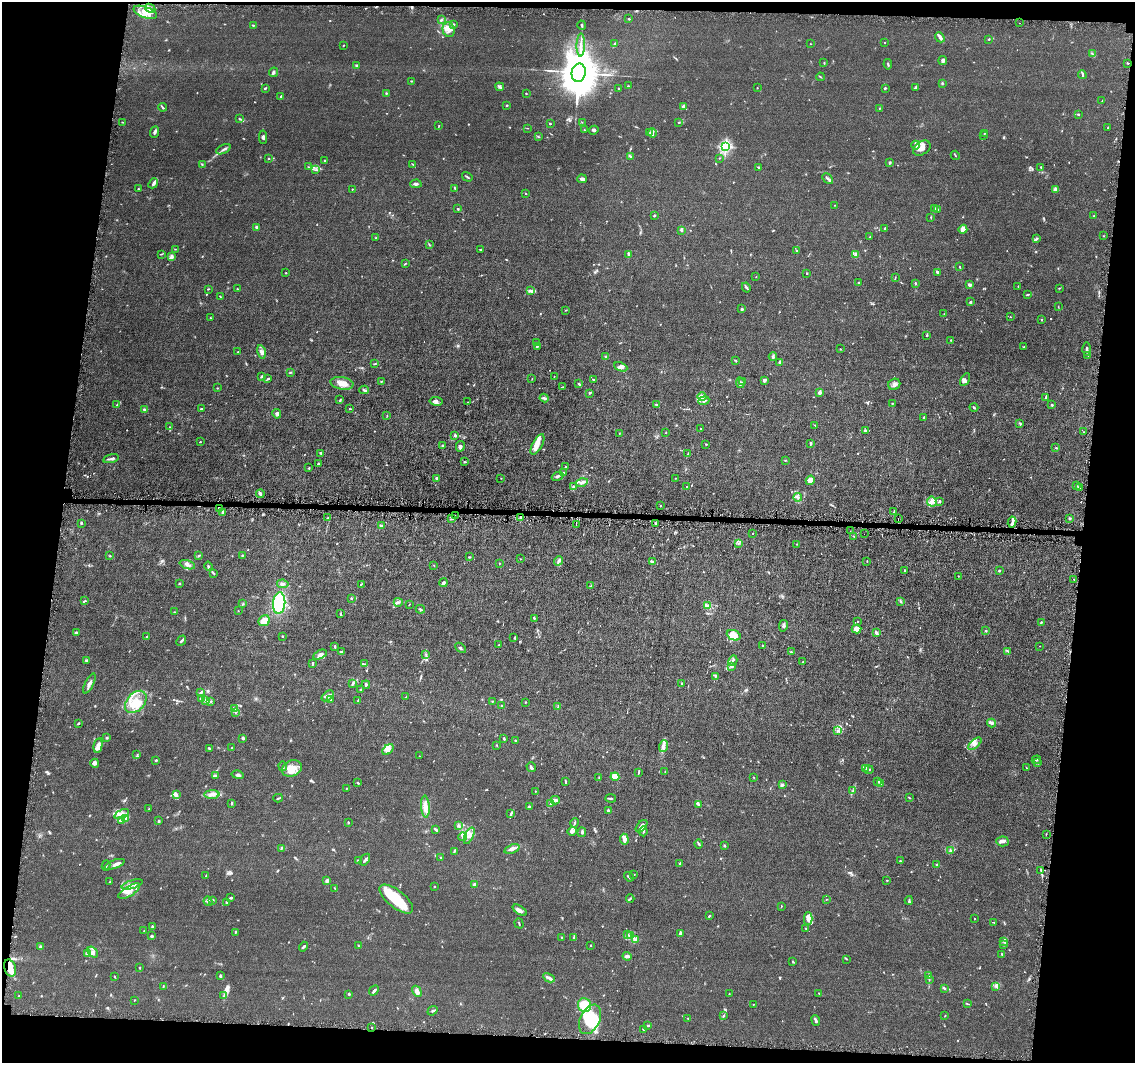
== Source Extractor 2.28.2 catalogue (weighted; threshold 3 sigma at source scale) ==
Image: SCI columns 2-4532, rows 107-4348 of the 4532 x 4563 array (HDU 1 of 3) = the unmasked area's bounding box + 8 px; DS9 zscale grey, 4 x 4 block average (1 PNG px = mean of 4 x 4 image px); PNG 1137 x 1065 px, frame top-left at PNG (2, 2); each listed source drawn as its Kron ellipse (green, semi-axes under 4 px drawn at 4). Shown black and unused: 14% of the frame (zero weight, under 4 of 8 exposures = <1% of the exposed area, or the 3 px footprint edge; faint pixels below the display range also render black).
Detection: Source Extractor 2.28.2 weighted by HDU 2 'WHT'. Background 0.0155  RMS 0.0022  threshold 0.00912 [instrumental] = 3 sigma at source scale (4.09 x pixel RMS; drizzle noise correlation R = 1.36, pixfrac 0.8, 0.05/0.05 arcsec/px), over >= 5 px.
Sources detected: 788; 1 too faint to see at this stretch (4 x 4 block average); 4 inside a brighter object's white glare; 2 cosmic-ray / hot-pixel residue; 2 long thin detections or spike segments (spike, bleed or trail) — neither listed nor drawn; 25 coinciding with a brighter row at this scale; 62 inside a brighter listed object's ellipse — not listed separately; of the other 692, all 500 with FLUX_AUTO >= 0.515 (the completeness limit of this list) listed and drawn (192 fainter detections not listed), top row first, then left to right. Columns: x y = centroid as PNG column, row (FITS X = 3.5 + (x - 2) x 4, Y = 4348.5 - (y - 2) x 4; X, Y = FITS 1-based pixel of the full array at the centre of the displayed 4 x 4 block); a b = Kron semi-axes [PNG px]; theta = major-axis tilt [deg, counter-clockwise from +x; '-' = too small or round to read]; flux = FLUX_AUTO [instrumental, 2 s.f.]
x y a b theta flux
150 8 5 3 - 3.3
145 12 12 5 -19 14
629 19 3 2 - 0.94
441 20 3 3 - 1.6
1019 23 2 2 - 1
454 24 3 2 - 0.96
253 25 2 2 - 0.54
582 25 5 2 - 2.1
449 30 7 6 - 7.6
940 37 5 3 - 3.8
989 39 2 2 - 1
884 43 2 2 - 0.63
615 44 4 3 - 1.8
811 44 2 2 - 0.54
581 45 11 2 89 5.6
343 46 2 2 - 0.58
1092 54 4 2 - 2.5
943 60 4 3 - 3.2
824 63 2 2 - 0.66
1128 63 2 2 - 0.75
888 64 5 2 - 1.6
357 66 4 3 - 1.6
273 72 5 3 - 1.8
579 73 9 7 79 5900
1082 75 4 2 - 1.5
820 77 4 2 - 0.7
411 81 2 2 - 0.77
942 83 3 2 - 1.1
628 86 3 2 - 0.61
500 87 4 2 - 2
916 87 4 3 - 1.6
265 88 3 2 - 1.2
618 88 2 2 - 0.67
757 88 2 2 - 0.61
885 88 3 2 - 1.5
386 93 2 2 - 0.92
526 94 2 2 - 1
281 96 3 2 - 1.4
1102 101 3 2 - 0.77
507 105 2 2 - 0.96
684 106 4 3 - 1.9
163 107 4 2 - 1.4
879 109 3 2 - 0.64
1078 114 3 2 - 1.2
240 119 4 2 - 1.2
123 122 3 2 - 0.88
582 122 2 2 - 0.59
679 123 2 2 - 0.83
550 124 2 2 - 1.2
439 126 2 2 - 0.57
527 128 2 2 - 0.56
1108 128 3 2 - 0.94
584 130 3 2 - 0.91
594 130 5 3 - 2.1
155 132 6 2 69 3
650 133 2 2 - 0.61
652 133 4 2 - 2
985 133 2 2 - 0.76
984 135 2 2 - 0.9
263 137 6 3 87 2.8
539 137 3 2 - 1
916 145 4 3 - 2.6
725 147 3 3 - 120
922 148 9 6 33 11
223 149 8 3 27 3.1
955 155 5 2 - 1
630 156 4 2 - 1.5
269 158 2 2 - 0.98
719 158 2 2 - 0.76
325 161 3 2 - 0.96
890 163 4 2 - 1.2
202 164 2 2 - 0.69
413 164 3 2 - 0.89
309 167 4 2 - 1.1
759 167 3 2 - 1.5
1041 167 2 2 - 1.2
316 170 4 2 - 0.81
467 177 5 2 - 1.7
582 179 5 2 - 3.9
828 179 6 2 -48 2.2
153 183 5 3 - 2.8
416 184 6 3 1 2.8
455 188 3 2 - 1.3
139 189 2 2 - 0.63
352 189 2 2 - 0.64
1055 190 4 2 - 4.1
525 194 2 2 - 0.68
834 205 2 2 - 0.53
935 208 3 2 - 0.8
457 209 2 2 - 1.2
938 209 2 2 - 1.2
654 216 2 2 - 2.1
1094 216 3 2 - 0.61
931 217 3 2 - 0.69
256 227 3 2 - 2.5
885 228 2 2 - 2
963 229 4 3 - 11
681 230 3 2 - 2
1103 236 2 2 - 0.62
870 237 2 2 - 0.69
376 238 2 2 - 0.54
1037 239 3 2 - 1.4
429 245 3 2 - 0.93
175 249 2 2 - 0.62
480 249 3 2 - 0.86
797 251 3 2 - 1.4
161 254 4 2 - 0.95
629 254 4 4 - 2.9
855 254 3 2 - 1.9
172 256 4 2 - 1.9
405 264 4 2 - 0.86
960 266 3 2 - 0.68
938 272 3 3 - 3
286 273 2 2 - 0.69
807 273 2 2 - 1.2
756 277 2 2 - 0.53
895 278 3 2 - 0.98
858 282 3 2 - 0.78
915 283 2 2 - 2.2
970 285 4 3 - 2.9
1018 286 3 2 - 0.66
746 287 5 2 - 2
1059 288 3 2 - 0.69
208 289 2 2 - 0.87
237 289 3 2 - 0.86
531 291 4 3 - 2.5
1027 294 3 2 - 1.2
220 296 2 2 - 0.63
970 302 2 2 - 2.4
1058 307 2 2 - 0.62
741 309 4 3 - 1.8
566 310 3 2 - 0.63
944 314 2 2 - 0.59
1010 317 3 2 - 0.72
210 318 3 2 - 0.71
1041 319 2 2 - 0.9
927 335 2 2 - 1.6
951 340 2 2 - 0.84
536 342 2 2 - 0.66
537 346 2 2 - 0.81
1024 346 2 2 - 0.57
840 349 2 2 - 0.64
1087 349 6 2 -88 3.5
238 352 2 2 - 0.84
261 352 7 4 -77 4.1
1088 355 2 2 - 0.72
606 356 2 2 - 1.6
773 357 4 2 - 2.7
736 361 3 2 - 0.94
780 363 3 3 - 2.5
375 364 4 2 - 1.1
621 367 7 4 -22 3.7
290 372 3 2 - 1.2
554 376 2 2 - 0.52
261 377 4 2 - 1.4
268 379 3 2 - 1.3
532 379 2 2 - 0.55
593 380 2 2 - 1.3
965 380 7 3 60 3.1
381 381 3 2 - 0.89
765 381 4 2 - 2.3
743 382 3 2 - 1.3
342 383 11 6 -8 11
740 383 5 3 - 2.8
579 384 3 2 - 2
894 384 6 5 - 4.5
563 387 2 2 - 0.52
217 388 2 2 - 0.53
364 390 4 2 - 2
589 393 2 2 - 0.94
819 393 3 3 - 4.1
702 397 4 3 - 3.1
544 398 4 3 - 3.1
1046 398 4 2 - 3.5
340 400 3 2 - 0.98
436 401 6 4 -9 3.8
704 401 5 3 - 3.9
467 402 2 2 - 0.53
892 403 2 2 - 1.3
117 405 3 2 - 0.98
656 405 3 2 - 1.8
1052 405 4 2 - 0.91
974 408 4 2 - 1.8
201 409 3 2 - 1
350 409 3 2 - 0.79
144 410 3 3 - 1.6
277 414 5 3 - 2.6
387 416 2 2 - 0.62
924 417 2 2 - 7.9
1020 424 4 2 - 1.3
815 425 3 2 - 0.65
169 427 2 2 - 0.59
701 429 2 2 - 1.2
865 430 3 2 - 1.5
666 432 2 2 - 0.59
1083 432 2 2 - 0.52
619 433 2 2 - 0.56
455 435 3 3 - 1.8
200 442 2 2 - 0.74
811 443 3 2 - 2.3
537 444 11 5 63 9.8
706 444 2 2 - 1.3
443 446 2 2 - 5.3
460 446 5 3 - 2.7
1056 448 2 2 - 1.9
321 453 2 2 - 2.8
688 454 2 2 - 0.55
111 459 8 2 13 2.9
785 460 2 2 - 0.91
465 462 4 2 - 1.3
318 464 3 2 - 0.96
565 467 2 2 - 0.55
309 468 2 2 - 0.98
563 472 2 2 - 0.66
558 476 6 3 29 2.6
437 478 2 2 - 5
501 478 2 2 - 0.56
675 478 2 2 - 0.51
810 480 5 3 - 3.4
582 482 6 3 12 4.4
1076 486 2 2 - 0.63
573 487 3 3 - 2.2
687 487 2 2 - 1.5
1079 487 3 2 - 1.6
260 494 4 3 - 3.6
798 497 4 2 - 2.1
940 501 3 2 - 1.3
932 502 5 5 - 5.5
660 505 2 2 - 0.61
219 508 3 2 - 1.9
222 512 3 3 - 2.6
894 512 3 2 - 0.92
455 516 2 2 - 0.58
327 518 3 2 - 0.84
521 518 2 2 - 13
1069 518 2 2 - 5
452 519 3 2 - 0.87
898 519 3 2 - 1
1012 522 5 2 - 3.7
81 523 3 2 - 1.2
576 524 3 2 - 1.1
655 524 3 2 - 1.3
381 526 4 2 - 2.5
850 531 2 2 - 0.73
753 534 2 2 - 1
864 534 2 2 - 0.86
854 536 2 2 - 0.72
738 544 3 2 - 0.67
796 544 2 2 - 0.85
242 555 2 2 - 1
110 556 3 2 - 0.76
199 556 4 2 - 0.97
469 557 3 2 - 1.2
520 559 2 2 - 0.55
558 561 5 3 - 2.6
867 561 3 2 - 0.58
652 562 3 2 - 2
499 563 2 2 - 0.54
187 565 8 3 -18 3.5
208 566 4 2 - 1.6
434 566 2 2 - 0.76
904 570 3 2 - 0.97
999 571 2 2 - 5.6
214 573 4 2 - 0.9
958 576 2 2 - 0.59
1074 579 2 2 - 0.65
443 583 4 3 - 2.7
179 584 2 2 - 1.1
283 584 6 3 -8 2.9
361 584 2 2 - 0.68
591 586 3 2 - 0.89
351 598 2 2 - 1.3
85 601 3 2 - 0.95
900 601 4 2 - 1.6
398 602 4 2 - 1.8
279 603 11 6 83 80
243 604 3 2 - 1.1
409 605 2 2 - 0.61
708 606 3 2 - 1.8
420 609 5 2 - 1.6
238 611 2 2 - 0.52
174 612 2 2 - 0.65
341 614 4 2 - 0.99
534 618 3 2 - 1.7
264 621 6 5 - 13
858 621 2 2 - 0.69
1041 622 3 2 - 1
783 626 6 2 78 2.7
856 629 5 4 - 10
986 631 2 2 - 1.5
76 632 4 2 - 1.8
876 633 4 2 - 4.4
734 635 7 5 -22 13
282 636 2 2 - 1.1
147 637 2 2 - 1.9
514 638 3 2 - 0.77
181 641 5 2 - 1.9
499 645 2 2 - 0.56
763 646 3 2 - 1.8
1040 646 2 2 - 0.79
335 647 3 2 - 1.3
460 648 6 2 -45 2.3
1008 651 4 2 - 1.6
341 652 3 2 - 1.8
791 652 3 2 - 0.9
320 655 7 4 27 4.4
426 655 3 2 - 1.1
86 660 4 2 - 1.5
733 661 5 2 - 2.9
803 662 2 2 - 0.92
313 663 4 2 - 1.5
364 664 3 3 - 1.8
731 667 3 2 - 1.3
716 676 3 2 - 1.5
89 683 11 3 63 5.1
352 684 4 3 - 1.6
682 684 3 2 - 0.96
366 685 4 2 - 2.2
360 689 2 2 - 1
200 693 4 2 - 1.5
328 696 7 3 39 3.4
406 697 2 2 - 0.59
202 698 3 2 - 1.5
331 700 2 2 - 0.59
358 700 3 2 - 0.67
205 701 4 2 - 2.1
211 701 3 2 - 0.88
492 701 3 2 - 0.83
136 702 13 8 49 22
525 702 2 2 - 0.82
502 706 4 2 - 1.1
558 707 2 2 - 0.59
235 709 2 2 - 0.94
235 712 4 2 - 1.5
78 723 2 2 - 1.4
992 723 4 3 - 2.7
837 730 3 2 - 1.5
107 738 2 2 - 1.4
243 738 2 2 - 3.2
504 739 3 2 - 1.8
515 740 2 2 - 1.3
975 744 8 3 41 4.4
98 745 7 4 78 5.3
497 746 3 2 - 0.67
663 746 6 4 71 4.8
232 748 2 2 - 0.55
209 749 4 2 - 1.6
388 750 6 4 42 8.5
137 755 3 2 - 0.58
419 756 2 2 - 0.64
156 760 3 2 - 1.2
1036 760 4 2 - 0.94
95 763 4 3 - 3.8
1038 763 3 2 - 1.2
283 766 4 2 - 1.4
531 767 5 2 - 2.5
292 768 10 8 23 14
866 768 3 2 - 2.4
1026 768 2 2 - 0.77
869 770 4 2 - 1.2
665 771 2 2 - 0.56
638 772 3 2 - 0.91
238 775 6 3 -13 3.1
215 776 4 2 - 3
615 777 4 3 - 15
753 777 2 2 - 0.83
599 778 3 2 - 0.94
565 782 3 2 - 1.7
877 782 3 2 - 1.3
358 783 3 2 - 1.3
880 784 3 2 - 2
782 785 3 2 - 2.9
347 788 3 2 - 0.76
535 791 2 2 - 0.53
853 791 2 2 - 1
177 795 4 2 - 2.3
212 795 7 3 1 5
278 798 5 2 - 1.5
611 798 5 2 - 1.7
909 798 2 2 - 0.56
555 800 4 3 - 3.4
232 803 3 2 - 0.9
551 804 2 2 - 3.5
698 804 3 2 - 1.7
425 807 11 4 -85 11
529 807 3 2 - 2.5
149 809 3 2 - 0.77
608 811 2 2 - 4.7
122 814 8 4 24 5.8
511 814 3 2 - 0.97
126 819 3 2 - 1.3
122 820 4 3 - 2.5
159 821 3 2 - 1.4
348 822 3 2 - 1.1
575 823 4 2 - 1.3
459 826 3 2 - 1.3
641 826 7 4 49 7.8
436 830 4 2 - 2.1
572 831 4 3 - 5.5
643 831 5 3 - 2.6
582 832 5 3 - 2
1046 834 3 2 - 0.61
469 836 9 3 65 5.4
463 837 4 3 - 3.1
624 839 5 3 - 6
1003 841 6 5 - 5
699 844 4 2 - 1
724 846 2 2 - 1.5
281 848 2 2 - 0.57
512 849 8 4 20 5.2
950 850 3 3 - 1.4
454 851 4 2 - 1.6
441 857 2 2 - 1
359 860 2 2 - 0.64
365 860 6 2 54 2.7
900 861 2 2 - 1.1
680 863 3 2 - 1
115 864 10 3 20 4.8
937 865 4 2 - 2.3
106 866 5 2 - 1.3
1041 870 3 2 - 1.1
634 874 2 2 - 0.61
206 876 2 2 - 0.75
629 877 5 2 - 2
327 880 3 3 - 2.6
887 880 2 2 - 0.67
110 881 3 2 - 0.73
132 884 11 4 18 6
475 884 2 2 - 6
434 886 2 2 - 0.94
334 888 2 2 - 0.58
129 891 12 5 31 11
231 898 3 2 - 1.7
396 899 20 8 -39 48
630 899 4 2 - 1.3
826 899 2 2 - 0.54
213 900 3 2 - 1.8
909 900 4 2 - 1.4
208 901 4 3 - 3.3
226 903 3 2 - 1.7
781 906 3 2 - 0.77
520 910 8 3 -33 4
709 916 3 2 - 1.4
808 919 6 4 89 13
974 919 2 2 - 0.6
994 922 2 2 - 0.53
519 923 5 2 - 1.2
152 927 3 2 - 1.5
805 928 2 2 - 0.59
144 930 3 2 - 0.7
235 932 3 2 - 0.75
681 933 3 3 - 2.7
628 935 3 2 - 1.5
630 935 3 2 - 1.6
152 936 3 3 - 2
562 937 2 2 - 1
573 938 4 3 - 1.8
635 940 4 3 - 2.9
1004 941 3 2 - 1.2
590 945 2 2 - 0.87
1003 945 2 2 - 0.58
359 946 2 2 - 0.52
40 947 4 3 - 2
303 947 5 3 - 2
93 952 6 4 -54 4.2
87 954 3 3 - 2
1002 954 4 2 - 0.94
627 956 4 3 - 3.5
847 959 2 2 - 0.74
793 962 4 2 - 0.94
10 968 9 5 -71 11
140 968 3 2 - 0.71
929 975 3 2 - 0.93
220 976 3 2 - 1.5
115 977 3 2 - 0.67
549 978 6 3 -26 3.7
929 980 2 2 - 0.58
996 986 3 2 - 1.5
163 987 3 2 - 0.88
944 988 3 2 - 1.6
374 990 5 2 - 3
417 991 6 3 -59 9.6
819 993 2 2 - 0.72
349 994 2 2 - 1.5
729 994 2 2 - 0.7
224 995 4 2 - 1.5
19 996 3 2 - 1.2
134 1000 2 2 - 0.65
753 1004 2 2 - 0.53
967 1004 4 2 - 1.1
585 1005 7 6 - 22
432 1011 5 2 - 1.4
723 1016 3 2 - 0.91
945 1016 2 2 - 0.6
688 1018 2 2 - 0.69
590 1019 16 9 64 49
816 1020 5 2 - 2.2
648 1025 4 2 - 1.4
371 1027 2 2 - 0.68
644 1030 3 2 - 2.2
Overlapping masked pixels (flux is a lower limit): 2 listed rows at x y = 219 508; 10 968
Diffuse or blended objects may show on this block-average render without a row.